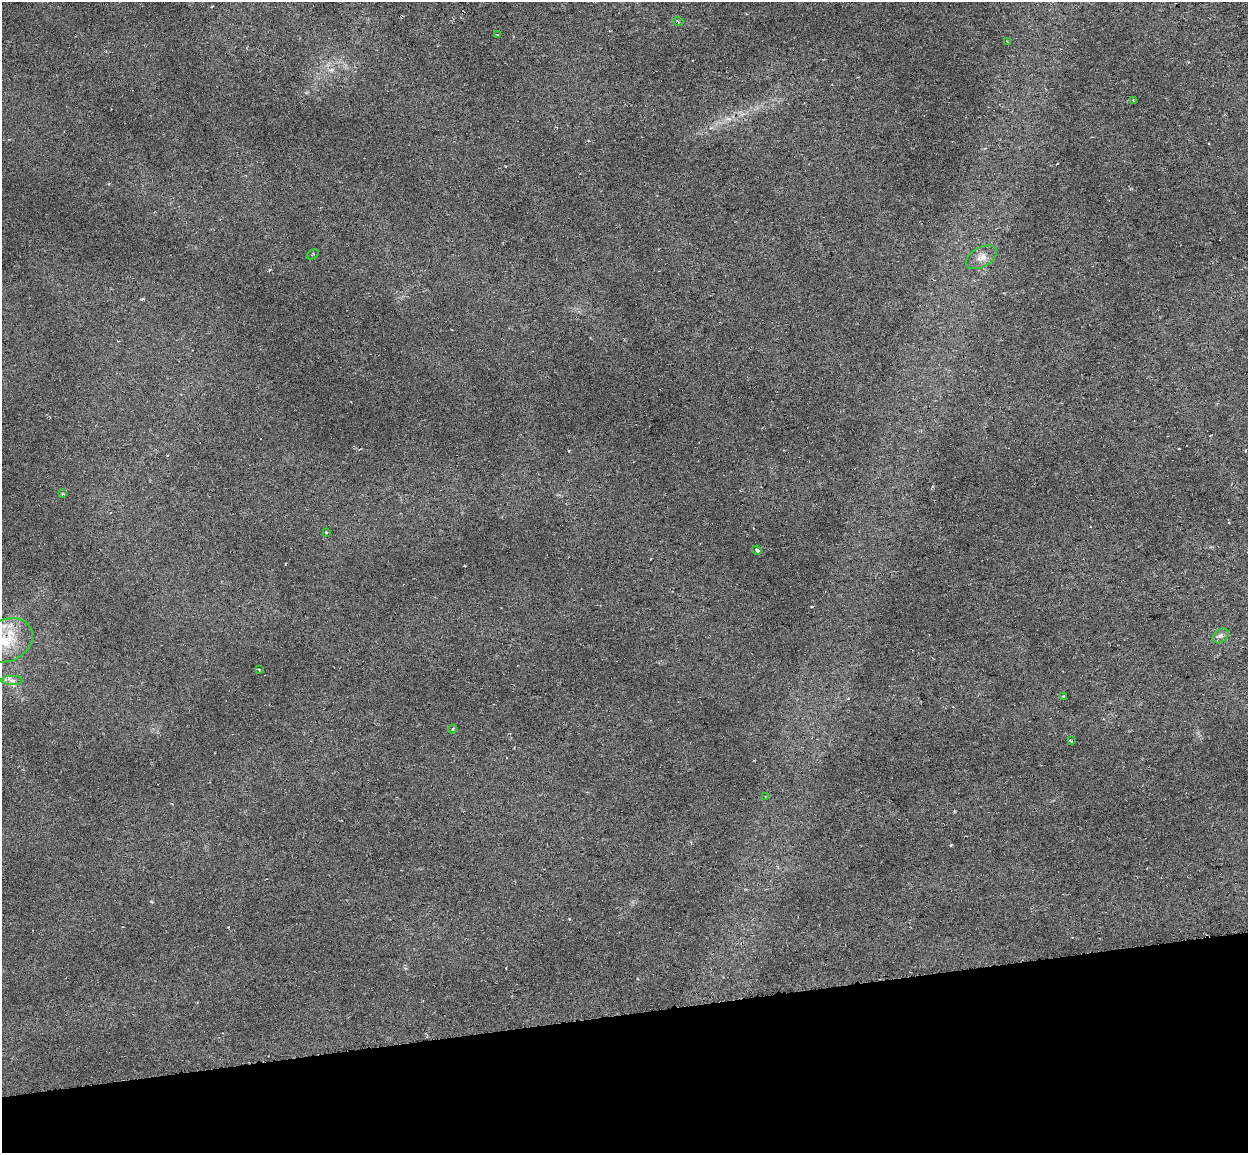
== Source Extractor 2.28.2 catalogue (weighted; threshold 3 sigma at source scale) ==
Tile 14 of 4 x 4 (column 2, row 4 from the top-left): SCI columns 1247-2492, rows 77-1227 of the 4983 x 4712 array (HDU 1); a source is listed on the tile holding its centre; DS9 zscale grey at full resolution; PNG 1250 x 1155 px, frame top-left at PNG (2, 2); each listed source drawn as its Kron ellipse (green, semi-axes under 4 px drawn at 4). Shown black and unused: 12% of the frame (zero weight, under 3 of 6 exposures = <1% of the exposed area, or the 3 px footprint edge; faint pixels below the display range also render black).
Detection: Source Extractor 2.28.2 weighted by HDU 2 'WHT'; one run over the whole footprint, this tile lists its part. Background 0.0169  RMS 0.0048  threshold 0.0195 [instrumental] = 3 sigma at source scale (4.09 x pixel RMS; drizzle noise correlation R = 1.36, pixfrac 0.8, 0.0396/0.0396 arcsec/px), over >= 5 px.
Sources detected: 21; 4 cosmic-ray / hot-pixel residue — neither listed nor drawn; the other 17 listed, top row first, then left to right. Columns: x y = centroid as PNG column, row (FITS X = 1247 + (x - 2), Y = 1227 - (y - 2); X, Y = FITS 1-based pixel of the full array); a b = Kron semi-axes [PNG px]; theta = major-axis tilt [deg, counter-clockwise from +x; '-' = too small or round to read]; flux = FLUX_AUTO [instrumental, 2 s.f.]
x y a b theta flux
678 21 5 3 - 0.39
497 35 2 2 - 0.33
1007 42 4 3 - 0.43
1133 100 3 2 - 0.35
313 254 6 4 32 0.47
981 257 17 9 29 3.8
62 494 4 3 - 0.4
326 532 4 3 - 0.3
757 550 5 3 - 0.82
1221 636 9 6 39 1.5
6 641 28 21 26 13
259 670 3 2 - 0.39
12 680 10 4 0 1.5
1063 696 3 2 - 0.4
452 729 5 3 - 0.69
1071 741 3 3 - 0.52
765 797 4 2 - 0.34
Isophote crosses this tile's border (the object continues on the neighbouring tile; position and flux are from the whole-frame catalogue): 1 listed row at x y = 6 641
Unlisted compact peaks at least as high as the median listed source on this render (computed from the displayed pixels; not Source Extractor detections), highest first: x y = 951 845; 143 299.